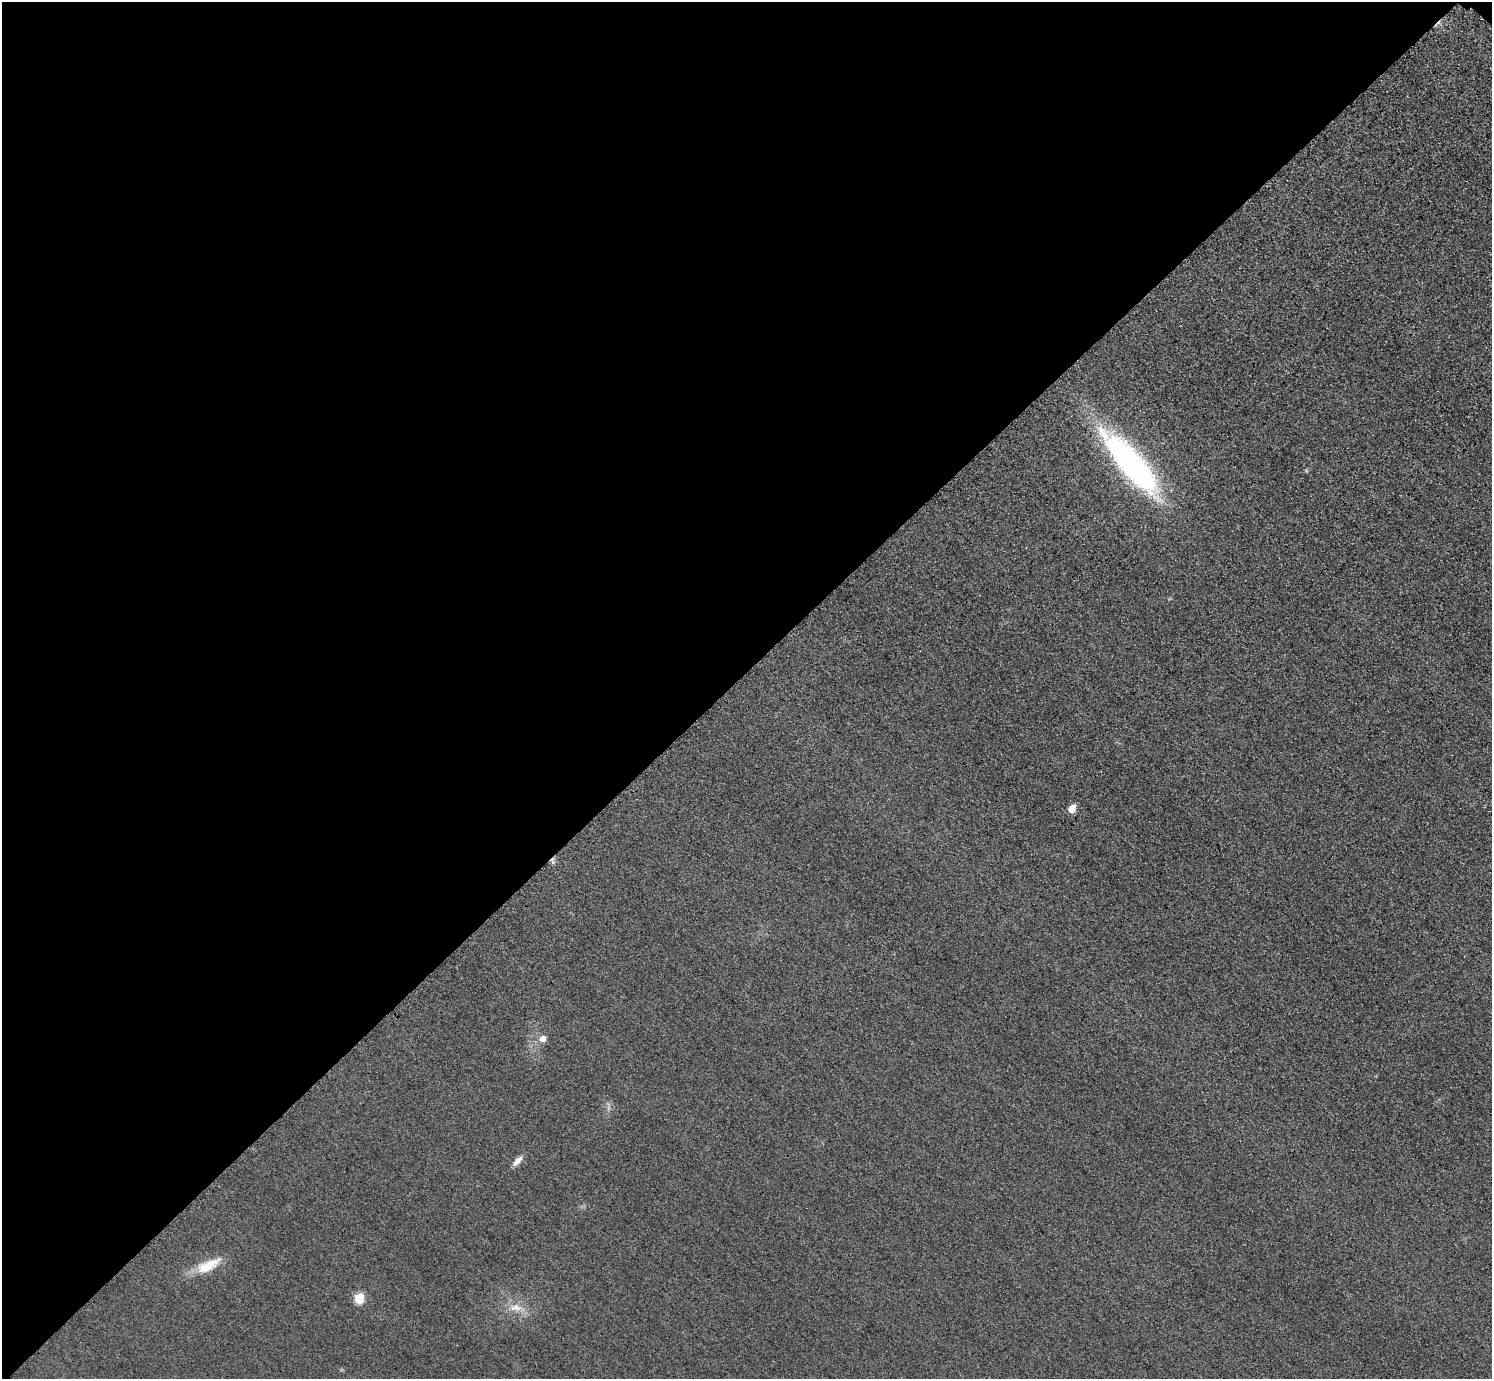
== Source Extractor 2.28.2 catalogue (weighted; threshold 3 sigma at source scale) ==
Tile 5 of 4 x 4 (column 1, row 2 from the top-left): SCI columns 31-1520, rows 2938-4314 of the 6017 x 6017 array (HDU 1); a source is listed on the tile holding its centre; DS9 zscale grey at full resolution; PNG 1494 x 1381 px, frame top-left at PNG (2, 2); no overlay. Shown black and unused: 49% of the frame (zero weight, under 3 of 4 exposures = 3% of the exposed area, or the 3 px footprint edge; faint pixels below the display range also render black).
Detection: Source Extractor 2.28.2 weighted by HDU 2 'WHT'; one run over the whole footprint, this tile lists its part. Background 0.0847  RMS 0.019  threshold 0.0851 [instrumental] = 3 sigma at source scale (4.5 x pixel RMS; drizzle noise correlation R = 1.50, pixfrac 1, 0.05/0.05 arcsec/px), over >= 5 px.
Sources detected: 7; all 7 listed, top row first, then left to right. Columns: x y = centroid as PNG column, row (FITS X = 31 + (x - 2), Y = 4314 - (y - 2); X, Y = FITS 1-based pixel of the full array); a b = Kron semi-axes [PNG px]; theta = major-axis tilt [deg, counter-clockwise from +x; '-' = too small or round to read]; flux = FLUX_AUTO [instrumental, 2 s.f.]
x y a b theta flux
1131 463 89 24 -49 420
1072 809 6 5 - 31
543 1038 6 6 - 17
518 1161 17 6 47 10
208 1266 33 12 28 43
359 1298 6 5 - 88
516 1308 17 8 -2 18